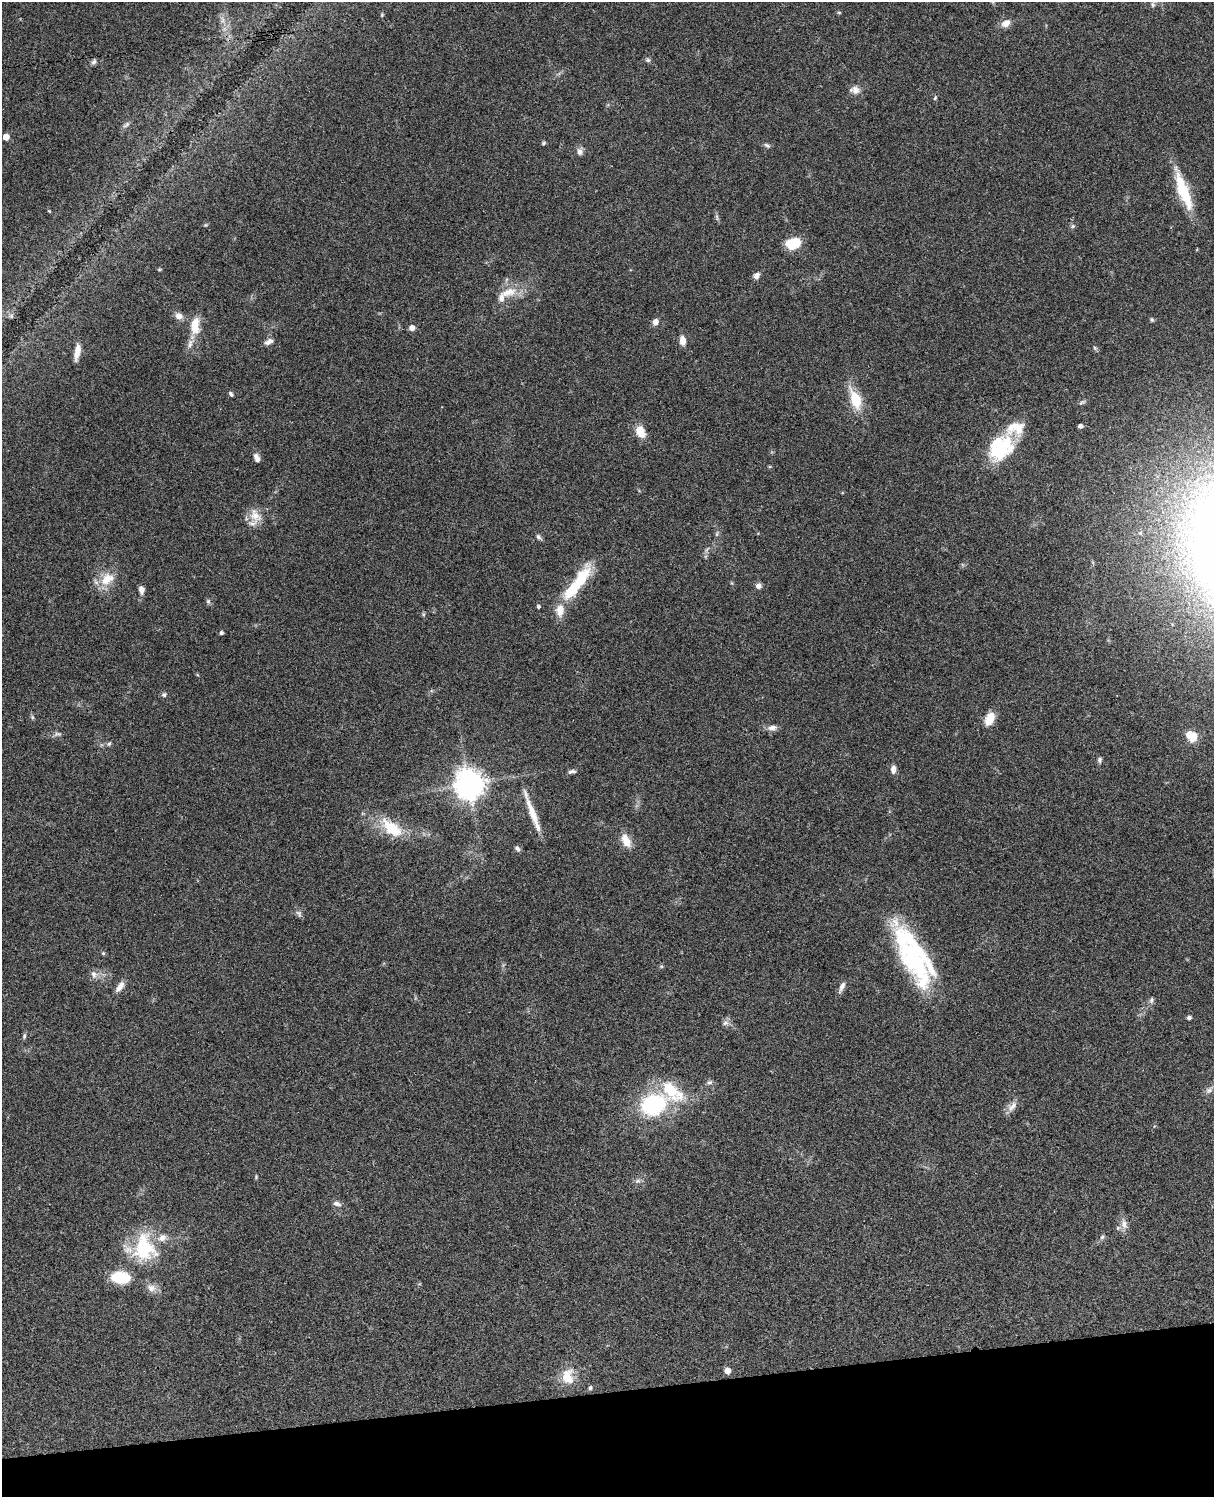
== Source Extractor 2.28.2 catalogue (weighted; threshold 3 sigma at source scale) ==
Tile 10 of 4 x 3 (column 2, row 3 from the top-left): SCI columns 1333-2544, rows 278-1772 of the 5087 x 4927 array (HDU 1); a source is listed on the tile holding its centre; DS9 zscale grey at full resolution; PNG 1216 x 1499 px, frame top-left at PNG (2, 2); no overlay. Shown black and unused: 7% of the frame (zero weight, under 3 of 4 exposures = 6% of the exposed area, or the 3 px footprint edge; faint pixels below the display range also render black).
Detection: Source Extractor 2.28.2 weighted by HDU 2 'WHT'; one run over the whole footprint, this tile lists its part. Background 0.103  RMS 0.0065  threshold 0.0292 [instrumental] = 3 sigma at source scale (4.5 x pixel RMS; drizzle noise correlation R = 1.50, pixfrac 1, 0.05/0.05 arcsec/px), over >= 5 px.
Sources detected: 100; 1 inside a brighter object's white glare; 1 long thin detection or spike segment (spike, bleed or trail) — not listed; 10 inside a brighter listed object's ellipse — not listed separately; the other 88 listed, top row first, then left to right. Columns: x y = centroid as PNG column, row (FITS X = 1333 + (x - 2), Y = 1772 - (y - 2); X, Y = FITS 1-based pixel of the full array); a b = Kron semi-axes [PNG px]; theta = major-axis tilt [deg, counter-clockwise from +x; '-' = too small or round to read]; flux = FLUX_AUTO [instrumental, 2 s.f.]
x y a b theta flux
1153 5 8 5 -83 1.6
839 12 6 3 -2 0.65
222 20 10 5 -85 2.4
1006 23 12 9 33 4.5
648 60 7 5 -1 1.2
94 62 8 6 44 1.6
855 90 14 10 -10 4.1
935 98 6 4 68 0.98
126 124 11 5 38 1.8
6 137 5 4 - 7.7
544 143 6 4 28 0.95
767 145 9 5 -25 1.4
580 151 9 7 -85 2.8
1183 191 44 11 -70 30
49 211 4 4 - 0.47
717 217 10 4 -77 1.3
205 225 5 4 - 0.72
1073 226 6 5 - 1.1
794 243 13 10 18 20
159 269 6 4 -18 0.68
756 275 8 7 - 3.1
508 292 26 12 16 11
11 316 7 5 -46 1.5
179 316 9 8 - 4
1152 320 6 5 - 0.91
655 322 7 6 - 3.6
195 325 21 11 90 12
412 328 5 5 - 4.3
683 340 11 7 -82 4.3
269 341 12 6 28 2.8
77 351 18 6 78 6.4
231 394 7 5 -52 1.1
855 399 24 11 -70 19
1080 426 4 4 - 2.3
640 432 14 9 -63 9.2
1002 448 37 21 45 40
257 458 11 6 -67 3.1
255 515 22 14 -55 8.7
717 534 7 4 89 1.1
538 537 7 6 - 1.6
707 550 11 2 55 1.2
107 579 23 16 38 12
581 580 39 14 61 27
758 586 7 7 - 2.6
141 589 9 6 -81 3.1
208 601 7 6 - 1.3
538 607 4 4 - 1.2
423 614 6 4 -72 0.81
221 633 4 4 - 1.5
164 695 7 6 - 1.4
32 717 6 4 -48 0.93
990 718 14 8 63 10
772 728 12 7 5 3.6
57 734 12 5 2 2
1191 736 12 8 -37 13
109 744 7 4 53 1.1
1100 760 8 6 81 1.4
893 769 10 6 87 3.2
571 771 11 5 10 1.8
469 784 11 10 - 700
392 828 34 16 -40 21
626 841 17 9 -64 8.6
517 848 8 5 -49 1.7
299 914 12 6 -58 1.8
103 953 5 4 - 0.79
915 959 66 27 -67 85
94 974 11 9 -65 3.2
120 987 15 7 54 4.2
842 987 17 6 66 3
1152 1000 9 6 75 1.7
1189 1018 4 4 - 2.1
725 1023 9 7 41 2.4
24 1036 8 5 81 1.2
710 1082 8 6 27 1.7
1209 1090 10 7 26 2.5
653 1104 24 18 24 61
1012 1107 18 8 50 4.3
256 1177 6 3 48 0.66
637 1181 8 5 11 1.6
337 1204 11 6 -12 2.4
1124 1224 13 9 -80 4.4
1102 1237 6 6 - 1.2
144 1248 37 29 -83 44
120 1277 15 9 -5 34
151 1288 14 10 -18 4.7
727 1371 5 5 - 6.1
567 1377 20 15 -89 14
590 1388 6 5 - 1.3